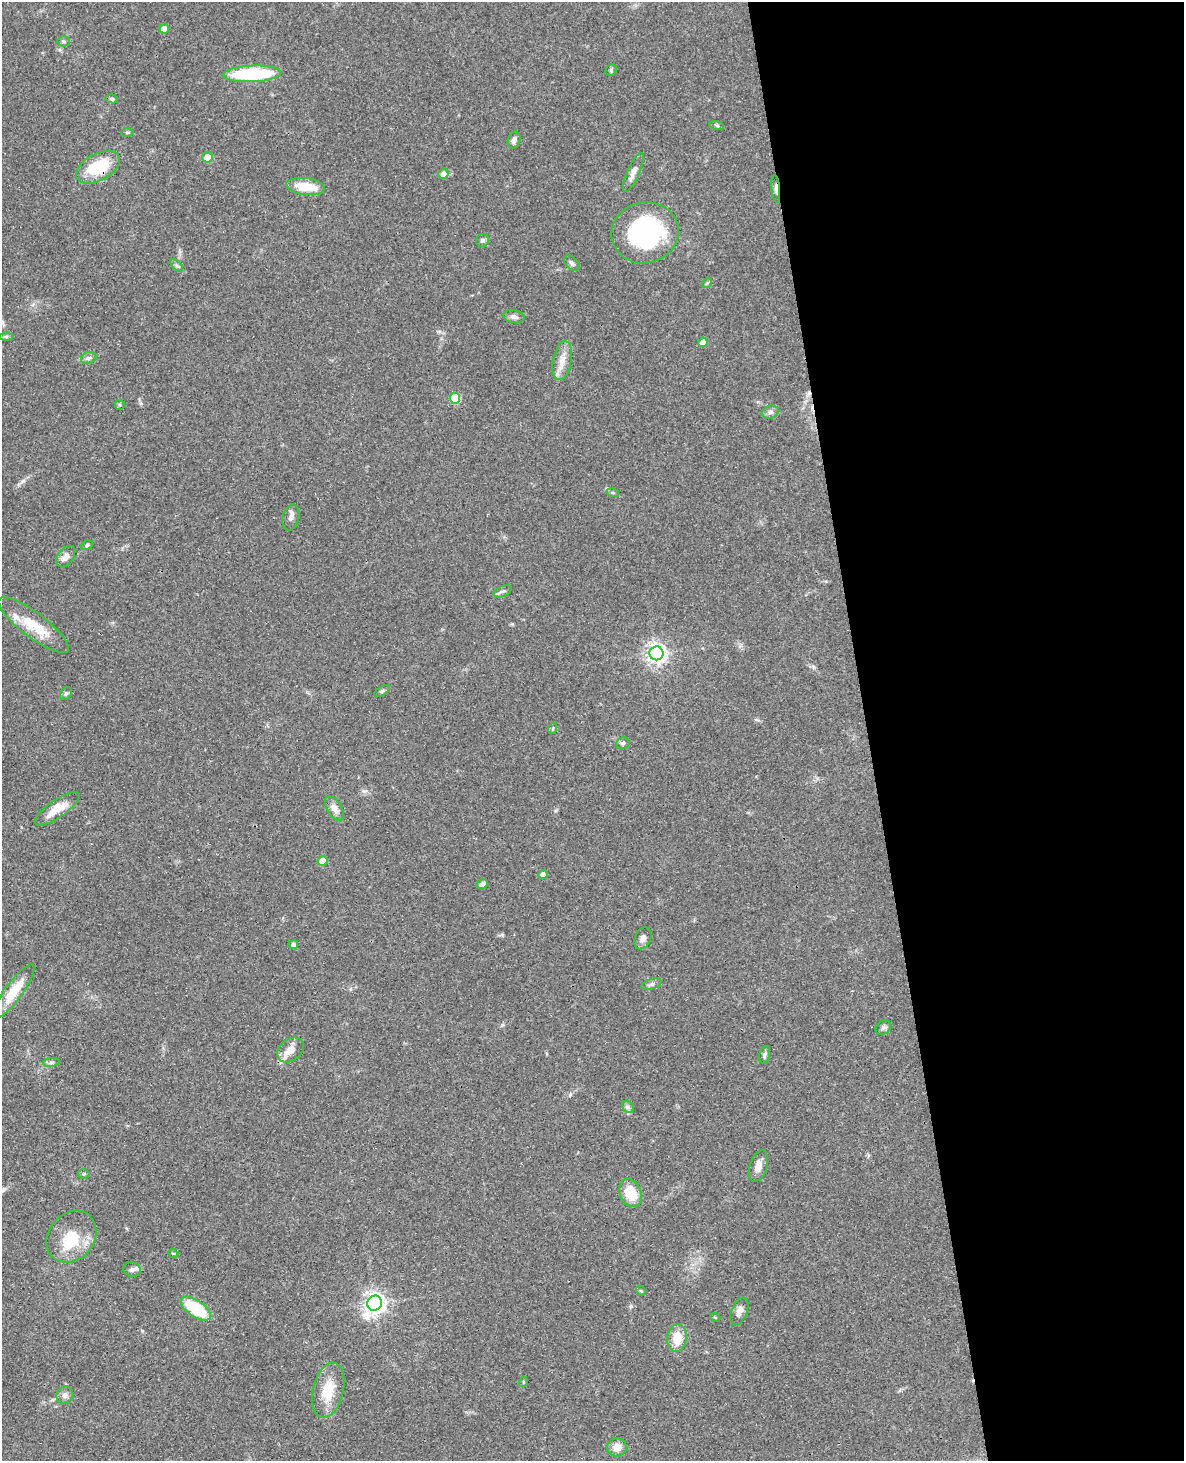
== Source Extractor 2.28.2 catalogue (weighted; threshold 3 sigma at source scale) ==
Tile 8 of 4 x 3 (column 4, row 2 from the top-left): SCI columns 3605-4786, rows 1713-3171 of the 4843 x 4777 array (HDU 1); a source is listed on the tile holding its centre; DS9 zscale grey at full resolution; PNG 1186 x 1463 px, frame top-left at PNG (2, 2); each listed source drawn as its Kron ellipse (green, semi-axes under 4 px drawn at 4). Shown black and unused: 27% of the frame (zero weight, under 3 of 4 exposures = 6% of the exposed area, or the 3 px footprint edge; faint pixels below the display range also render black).
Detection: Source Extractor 2.28.2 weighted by HDU 2 'WHT'; one run over the whole footprint, this tile lists its part. Background 0.0648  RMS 0.0049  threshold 0.0219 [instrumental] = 3 sigma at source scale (4.5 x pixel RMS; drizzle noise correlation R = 1.50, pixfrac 1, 0.05/0.05 arcsec/px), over >= 5 px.
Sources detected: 73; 1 inside a brighter object's white glare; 2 cosmic-ray / hot-pixel residue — neither listed nor drawn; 2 inside a brighter listed object's ellipse — not listed separately; the other 68 listed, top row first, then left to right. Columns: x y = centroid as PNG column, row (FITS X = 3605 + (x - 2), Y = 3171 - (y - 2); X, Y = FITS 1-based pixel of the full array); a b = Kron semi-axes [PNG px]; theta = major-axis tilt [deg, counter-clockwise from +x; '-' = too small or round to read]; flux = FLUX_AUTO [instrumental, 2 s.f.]
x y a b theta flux
164 29 5 4 - 6.2
63 41 6 5 - 0.89
611 70 6 5 - 0.78
252 74 29 8 3 40
112 99 6 4 -10 0.8
717 125 7 3 -9 0.68
127 132 6 4 -1 0.68
514 140 9 6 70 1.7
207 157 5 5 - 6
98 167 24 13 29 20
633 172 21 6 66 3.3
443 174 5 5 - 3.1
305 186 19 8 -7 11
776 189 14 3 -85 2.1
645 233 34 30 14 64
482 240 7 6 - 1.3
572 263 9 5 -47 1.4
177 265 7 4 -44 0.95
707 283 5 4 - 0.69
514 317 11 6 -11 2
6 336 6 4 0 0.75
703 342 4 4 - 4.3
89 358 8 5 20 1.3
562 361 20 9 79 5.4
455 398 5 5 - 23
120 405 5 5 - 0.63
770 412 9 6 16 1.4
613 493 6 4 -19 0.58
291 517 13 8 75 2.4
87 545 6 4 25 0.88
66 557 12 7 55 3
503 591 9 5 24 1.3
34 625 43 12 -37 15
656 653 7 7 - 260
382 691 9 3 31 0.83
66 694 7 5 53 0.96
553 728 5 3 - 0.49
623 743 6 5 - 1.1
334 808 13 7 -59 3.2
57 809 26 9 34 7.5
322 861 5 5 - 10
543 874 4 4 - 2.3
482 884 6 4 30 2
643 938 11 8 64 2.6
293 945 5 4 - 1.4
651 984 10 5 18 1.2
14 991 32 8 54 12
883 1027 8 6 36 1.2
290 1050 15 10 39 4.9
764 1055 9 5 78 1.1
51 1062 8 4 9 1
628 1107 7 5 -46 1.2
758 1166 16 8 73 3.5
83 1174 6 5 - 0.73
630 1193 15 11 -64 11
71 1237 28 23 50 17
173 1253 5 3 - 0.42
132 1270 9 7 -17 1.6
641 1291 5 4 - 0.52
375 1303 8 7 - 310
196 1309 17 8 -35 23
739 1311 14 7 67 2.8
715 1317 5 3 - 0.4
677 1338 14 9 84 8.3
523 1382 5 3 - 0.47
328 1390 28 15 76 12
65 1395 9 8 - 2.2
617 1447 10 9 - 4.5
Overlapping masked pixels (flux is a lower limit): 2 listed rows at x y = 98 167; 776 189